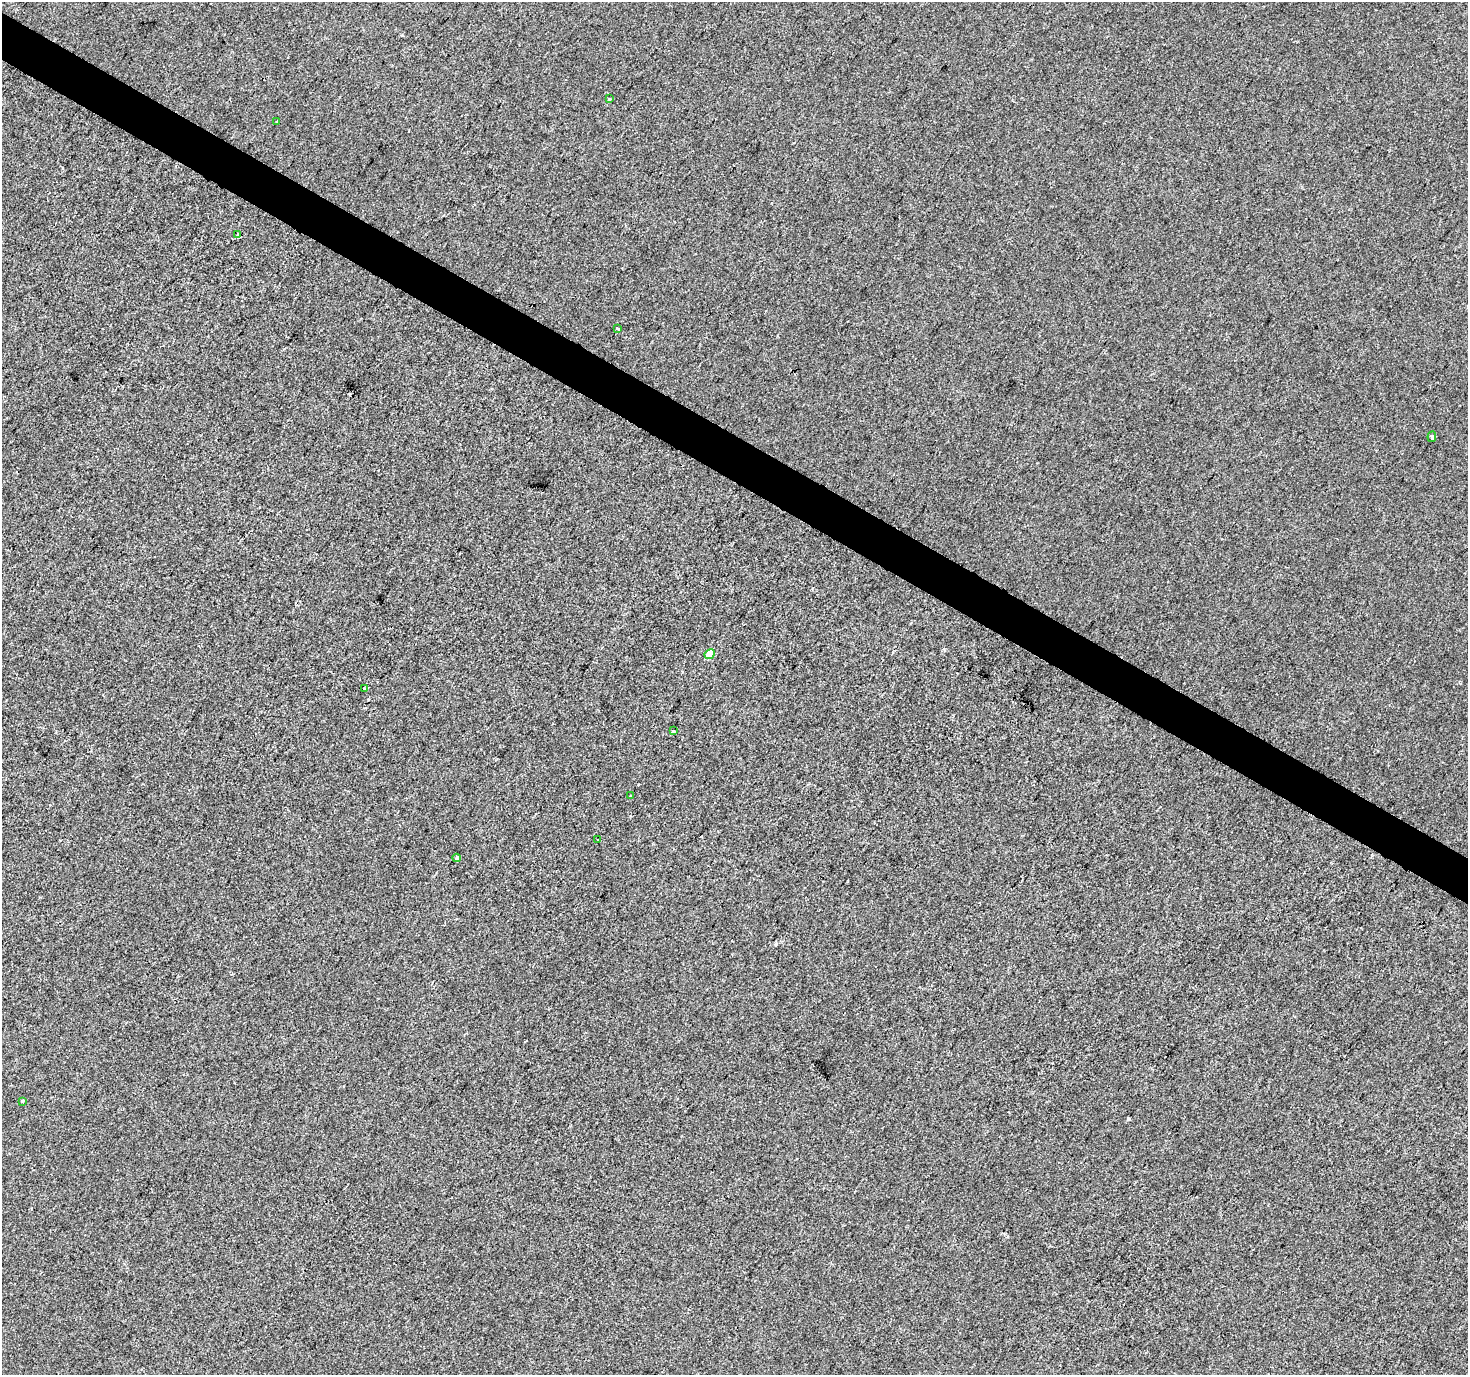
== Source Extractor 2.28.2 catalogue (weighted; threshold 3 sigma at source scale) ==
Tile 11 of 4 x 4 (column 3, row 3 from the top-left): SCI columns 2938-4403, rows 1631-3003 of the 5869 x 5942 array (HDU 1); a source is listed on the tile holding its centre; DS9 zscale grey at full resolution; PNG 1470 x 1377 px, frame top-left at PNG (2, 2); each listed source drawn as its Kron ellipse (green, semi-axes under 4 px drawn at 4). Shown black and unused: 3% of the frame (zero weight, under 2 of 3 exposures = <1% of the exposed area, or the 3 px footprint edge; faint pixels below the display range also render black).
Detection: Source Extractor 2.28.2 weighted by HDU 2 'WHT'; one run over the whole footprint, this tile lists its part. Background 0.00154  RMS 0.0057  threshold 0.0256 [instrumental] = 3 sigma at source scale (4.5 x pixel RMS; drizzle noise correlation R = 1.50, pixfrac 1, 0.0396/0.0396 arcsec/px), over >= 5 px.
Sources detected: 15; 3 cosmic-ray / hot-pixel residue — neither listed nor drawn; the other 12 listed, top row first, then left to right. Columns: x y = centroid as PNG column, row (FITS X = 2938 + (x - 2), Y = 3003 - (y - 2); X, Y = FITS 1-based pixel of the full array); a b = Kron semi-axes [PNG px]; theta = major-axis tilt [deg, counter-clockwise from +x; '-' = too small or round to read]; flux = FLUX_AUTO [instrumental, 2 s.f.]
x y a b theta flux
609 99 3 3 - 0.87
277 121 2 2 - 0.49
238 235 3 3 - 8.2
618 329 3 3 - 3.5
1432 437 5 3 - 1
710 654 5 4 - 9.8
364 689 3 3 - 2.1
673 731 3 3 - 2.8
631 796 3 3 - 1
598 840 3 3 - 2.9
457 858 4 3 - 1.6
22 1101 3 3 - 3